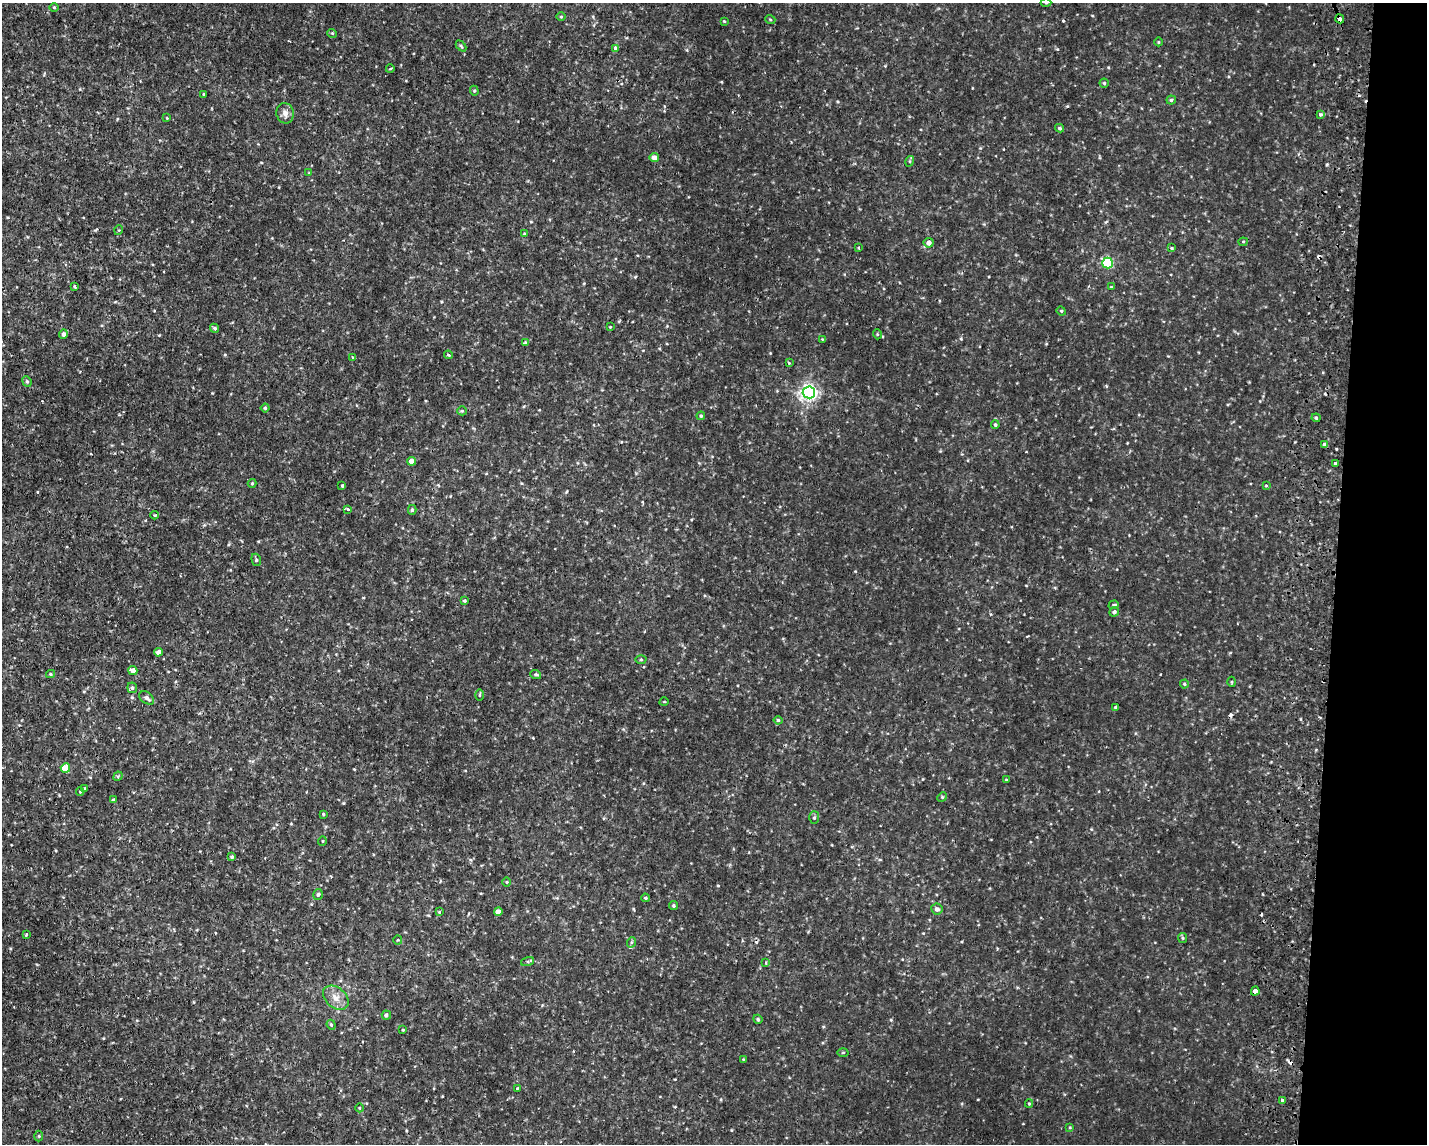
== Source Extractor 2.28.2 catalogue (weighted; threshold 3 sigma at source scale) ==
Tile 6 of 3 x 4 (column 3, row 2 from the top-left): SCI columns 3129-4553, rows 2312-3453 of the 4722 x 4622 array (HDU 1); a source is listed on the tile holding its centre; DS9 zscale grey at full resolution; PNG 1429 x 1146 px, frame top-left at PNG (2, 3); each listed source drawn as its Kron ellipse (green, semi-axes under 4 px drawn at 4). Shown black and unused: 6% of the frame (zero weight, under 2 of 3 exposures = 4% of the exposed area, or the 3 px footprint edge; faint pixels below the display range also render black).
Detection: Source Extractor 2.28.2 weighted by HDU 2 'WHT'; one run over the whole footprint, this tile lists its part. Background 0.00605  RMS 0.0038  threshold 0.0169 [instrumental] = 3 sigma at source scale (4.5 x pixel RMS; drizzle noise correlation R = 1.50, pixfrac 1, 0.05/0.05 arcsec/px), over >= 5 px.
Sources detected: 115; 3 cosmic-ray / hot-pixel residue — neither listed nor drawn; the other 112 listed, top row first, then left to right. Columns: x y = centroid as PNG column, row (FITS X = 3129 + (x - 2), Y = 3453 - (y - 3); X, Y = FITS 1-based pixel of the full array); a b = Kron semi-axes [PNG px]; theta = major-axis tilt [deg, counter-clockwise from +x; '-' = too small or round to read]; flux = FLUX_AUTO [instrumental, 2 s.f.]
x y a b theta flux
1046 3 5 3 - 0.41
54 7 5 3 - 0.36
561 17 5 3 - 0.34
770 19 5 3 - 0.31
1340 19 4 3 - 2.8
724 21 4 2 - 0.31
332 33 5 3 - 0.37
1158 42 4 3 - 0.32
461 46 6 3 -46 0.45
616 48 4 3 - 1.5
390 69 4 3 - 0.31
1104 83 4 4 - 0.44
474 91 5 4 - 0.48
204 94 4 2 - 0.26
1171 100 4 4 - 0.57
285 113 10 8 -77 1.9
1320 115 4 4 - 1.1
167 118 3 3 - 0.29
1060 128 4 4 - 0.69
654 158 4 4 - 2.2
910 161 5 3 - 0.4
309 173 4 4 - 0.29
119 230 5 3 - 0.3
524 234 4 3 - 0.34
1243 242 4 4 - 0.43
929 243 5 5 - 2
859 248 3 3 - 0.4
1172 248 4 4 - 0.42
1108 263 5 5 - 31
75 287 3 3 - 0.75
1111 287 4 3 - 0.28
1061 311 5 4 - 0.42
610 327 3 2 - 0.24
215 328 5 4 - 0.52
63 334 5 4 - 1.2
877 334 5 3 - 0.31
822 339 3 3 - 0.25
525 343 4 3 - 0.74
448 355 4 3 - 0.54
353 357 4 3 - 0.47
789 363 4 3 - 0.4
27 381 5 4 - 0.55
809 392 6 6 - 120
265 408 4 4 - 0.52
462 411 5 4 - 0.43
701 416 4 4 - 0.45
1316 418 4 4 - 0.44
995 425 4 4 - 0.61
1325 444 4 3 - 1.5
411 461 4 4 - 2.9
1335 463 3 3 - 1.6
252 483 4 4 - 0.4
342 486 3 3 - 0.55
1266 486 4 3 - 0.41
348 509 4 3 - 0.84
412 510 5 4 - 0.57
155 515 4 3 - 0.5
256 560 6 4 -70 0.61
464 600 4 4 - 0.52
1114 605 5 4 - 0.54
1114 612 5 4 - 0.83
158 652 4 4 - 2.2
641 659 5 3 - 0.42
133 670 4 4 - 2.3
50 674 4 4 - 0.46
536 675 5 3 - 0.42
1232 682 5 3 - 0.35
1184 684 4 4 - 0.41
132 688 5 4 - 0.76
479 695 5 3 - 0.38
147 698 8 5 -35 1.3
664 702 4 3 - 0.28
1116 707 3 3 - 1.5
778 720 4 4 - 0.48
65 768 4 4 - 8.4
118 776 5 4 - 0.47
1006 780 3 3 - 0.33
85 788 4 3 - 0.47
80 791 4 3 - 0.44
942 797 5 4 - 0.41
114 800 4 3 - 0.94
323 814 3 3 - 0.35
814 818 6 5 - 0.64
322 841 4 3 - 0.26
232 857 3 3 - 0.59
506 882 5 3 - 0.36
318 895 5 5 - 0.7
645 898 4 3 - 0.51
674 906 4 4 - 0.51
937 909 6 5 - 1.4
439 912 4 4 - 0.35
498 912 4 4 - 2.8
26 934 3 3 - 0.79
1183 938 5 4 - 0.48
398 940 4 4 - 0.42
632 942 5 3 - 0.45
528 962 7 4 19 0.62
766 963 4 3 - 0.48
1255 991 4 3 - 7.4
336 998 14 10 -40 3.4
386 1015 4 4 - 0.88
758 1019 4 4 - 0.42
331 1025 5 4 - 0.5
403 1030 3 3 - 0.33
843 1052 5 3 - 0.34
743 1059 4 3 - 0.28
517 1088 4 3 - 0.72
1282 1100 3 3 - 1.1
1029 1103 4 4 - 0.34
359 1108 4 3 - 0.29
1070 1127 4 3 - 0.34
39 1136 5 3 - 0.33
Overlapping masked pixels (flux is a lower limit): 2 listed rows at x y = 1340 19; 1255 991
Isophote crosses this tile's border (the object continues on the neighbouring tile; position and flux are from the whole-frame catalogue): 1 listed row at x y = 1046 3